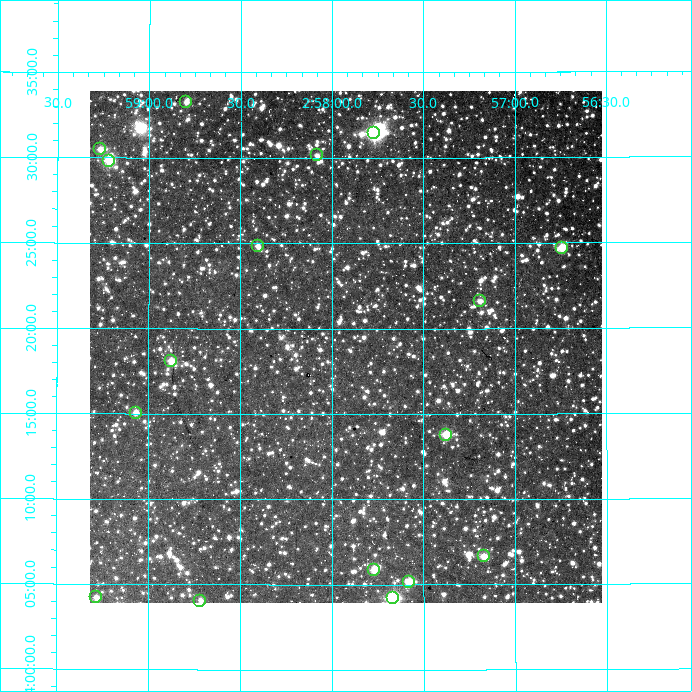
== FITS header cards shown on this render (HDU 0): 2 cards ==
NAXIS1  =                  512
NAXIS2  =                  512

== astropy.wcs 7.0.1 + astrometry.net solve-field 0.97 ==
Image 512 x 512 px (HDU 0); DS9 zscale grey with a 90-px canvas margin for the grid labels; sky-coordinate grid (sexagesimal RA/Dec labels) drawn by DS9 from the SOLVED WCS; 17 Tycho-2 reference stars matched to detected sources circled (green)
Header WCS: RA---TAN/DEC--TAN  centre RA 02:57:56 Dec +44:19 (44.48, +44.32 deg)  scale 3.52 arcsec/px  FOV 30.0' x 30.0'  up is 0 deg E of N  parity normal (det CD < 0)
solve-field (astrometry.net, Tycho-2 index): VERIFIED the header's WCS against the Tycho-2 star catalogue (17 matches, 0 conflicts) and refined it, rather than solving blind
Solved WCS: RA---TAN-SIP/DEC--TAN-SIP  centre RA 02:57:55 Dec +44:19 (44.48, +44.32 deg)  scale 3.52 arcsec/px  FOV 30.0' x 30.0'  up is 0 deg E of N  parity normal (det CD < 0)
The solver's refit moves the header's centre by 1.7 arcsec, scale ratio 1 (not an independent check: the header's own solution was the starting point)
Tycho-2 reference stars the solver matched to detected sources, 17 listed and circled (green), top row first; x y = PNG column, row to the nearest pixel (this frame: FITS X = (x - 90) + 1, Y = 512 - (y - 91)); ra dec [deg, ICRS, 3 dp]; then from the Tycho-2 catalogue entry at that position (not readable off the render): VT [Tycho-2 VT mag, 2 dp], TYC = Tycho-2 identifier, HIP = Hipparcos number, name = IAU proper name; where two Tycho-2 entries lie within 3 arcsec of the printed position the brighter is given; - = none
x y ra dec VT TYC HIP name
186 102 44.699 +44.555 11.79 2858-2092-1 - -
374 133 44.442 +44.524 9.23 2858-2674-1 13804 -
100 149 44.817 +44.508 11.55 2858-2263-1 - -
317 155 44.520 +44.503 12.24 2858-2254-1 - -
109 161 44.804 +44.497 10.43 2858-2296-1 - -
258 246 44.601 +44.414 11.94 2858-1925-1 - -
562 248 44.186 +44.412 10.62 2858-1587-1 - -
480 301 44.297 +44.360 11.91 2858-1383-1 - -
171 361 44.719 +44.302 10.96 2858-1808-1 - -
136 413 44.767 +44.251 11.41 2858-2096-1 - -
446 435 44.344 +44.230 10.15 2858-2610-1 - -
484 556 44.293 +44.111 11.42 2858-2391-1 - -
374 570 44.442 +44.098 11.74 2858-2538-1 - -
409 582 44.394 +44.086 10.46 2858-2171-1 - -
96 597 44.820 +44.071 11.93 2858-2429-1 - -
393 598 44.416 +44.070 9.86 2858-2410-1 - -
200 601 44.679 +44.067 12.04 2858-2441-1 - -